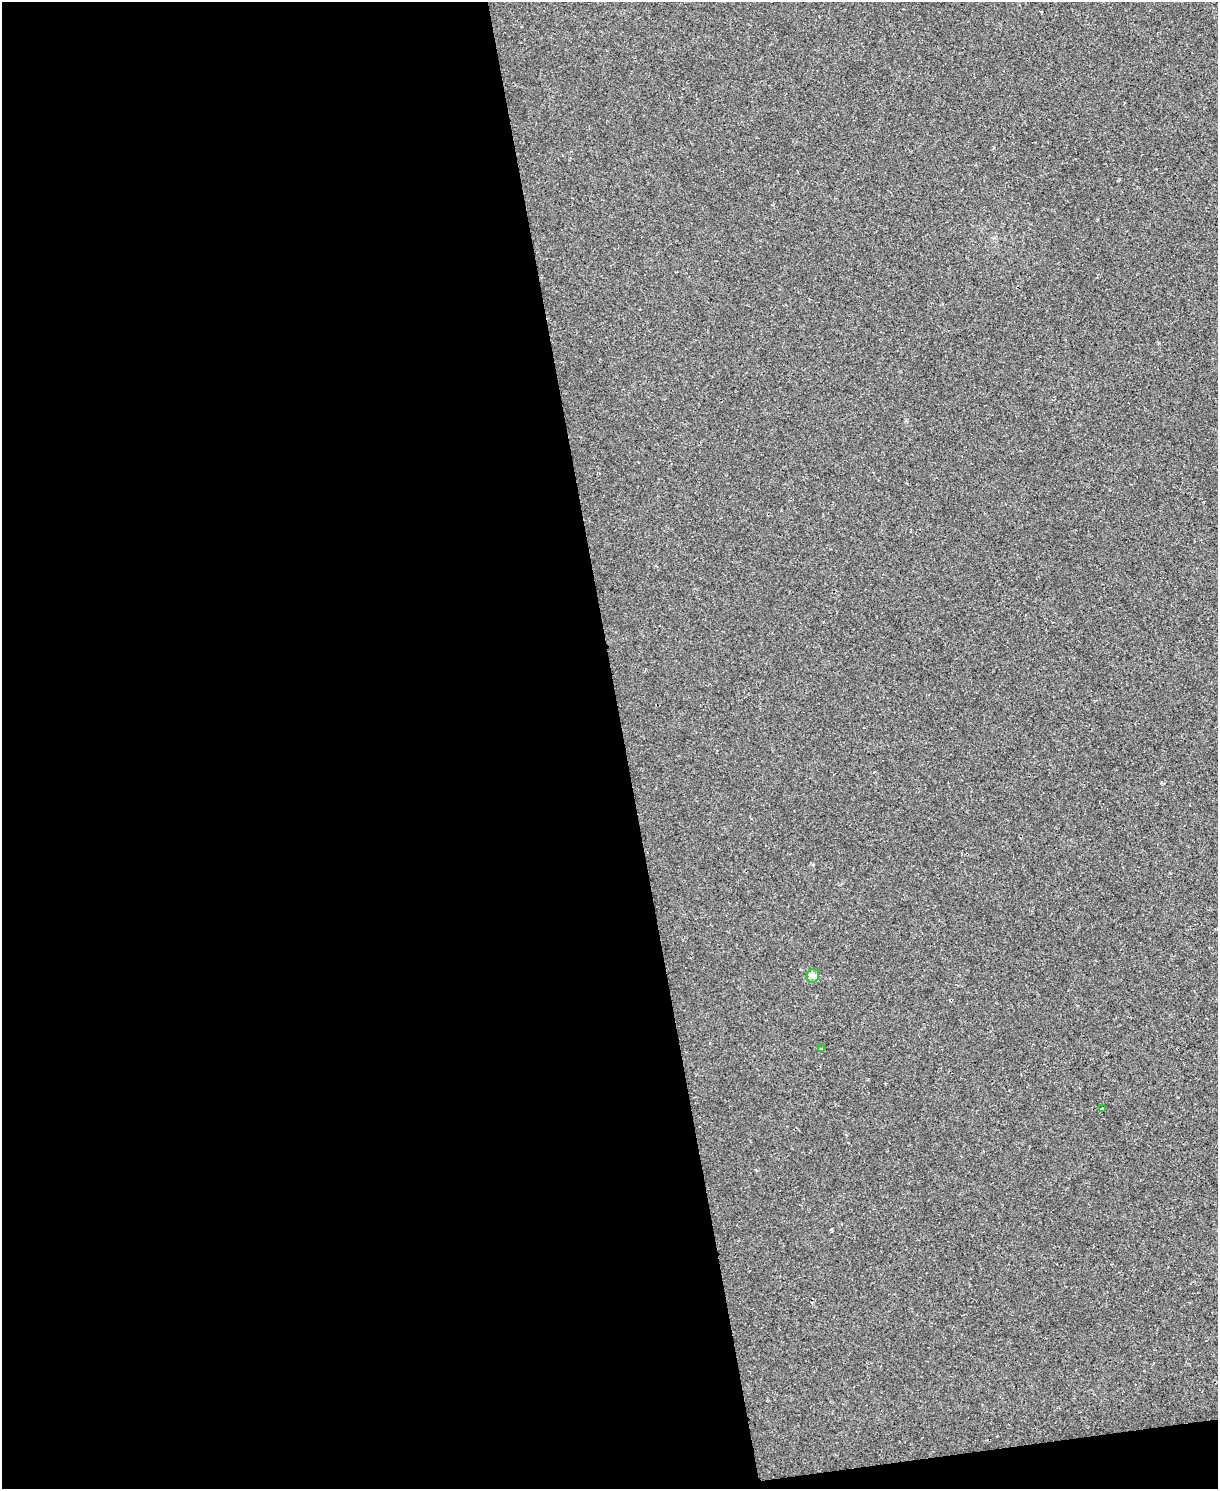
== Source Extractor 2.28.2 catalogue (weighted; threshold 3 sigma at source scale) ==
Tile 9 of 4 x 3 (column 1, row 3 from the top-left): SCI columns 1-1216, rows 135-1621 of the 4865 x 4846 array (HDU 1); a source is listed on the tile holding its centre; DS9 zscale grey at full resolution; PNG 1220 x 1491 px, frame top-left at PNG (2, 2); each listed source drawn as its Kron ellipse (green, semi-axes under 4 px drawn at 4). Shown black and unused: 52% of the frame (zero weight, under 2 of 3 exposures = <1% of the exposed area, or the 3 px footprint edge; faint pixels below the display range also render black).
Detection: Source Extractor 2.28.2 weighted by HDU 2 'WHT'; one run over the whole footprint, this tile lists its part. Background 0.00171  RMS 0.0034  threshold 0.0153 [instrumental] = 3 sigma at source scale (4.5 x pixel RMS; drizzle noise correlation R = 1.50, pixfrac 1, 0.05/0.05 arcsec/px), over >= 5 px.
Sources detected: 3; all 3 listed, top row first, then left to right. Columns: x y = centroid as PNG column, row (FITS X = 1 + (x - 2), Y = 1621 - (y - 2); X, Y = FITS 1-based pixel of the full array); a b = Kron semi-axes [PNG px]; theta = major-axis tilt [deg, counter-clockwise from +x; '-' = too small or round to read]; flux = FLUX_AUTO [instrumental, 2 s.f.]
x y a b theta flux
813 976 7 6 - 1
821 1049 4 3 - 1.6
1102 1109 3 3 - 1.7